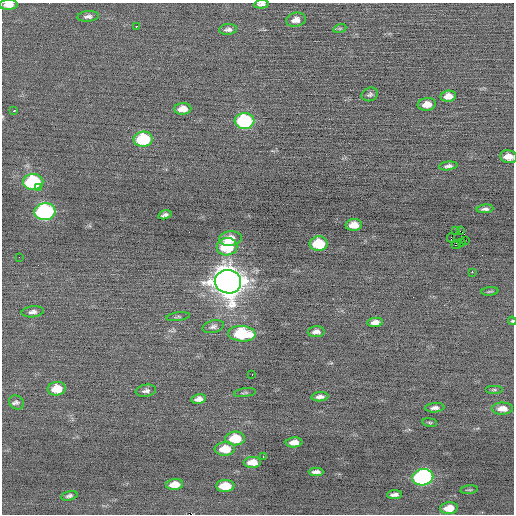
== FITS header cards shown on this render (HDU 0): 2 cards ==
NAXIS1  =                  512 / Axis length
NAXIS2  =                  512 / Axis length

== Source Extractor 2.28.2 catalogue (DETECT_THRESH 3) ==
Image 512 x 512 px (HDU 0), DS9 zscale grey, 1 PNG px = 1 image px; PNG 516 x 516 px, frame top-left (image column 1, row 512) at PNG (2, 3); each listed source drawn as its Kron ellipse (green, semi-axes under 4 px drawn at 4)
Background -0.0633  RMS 0.68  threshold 2.03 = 3 sigma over >= 5 px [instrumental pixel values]
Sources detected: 66; all 66 listed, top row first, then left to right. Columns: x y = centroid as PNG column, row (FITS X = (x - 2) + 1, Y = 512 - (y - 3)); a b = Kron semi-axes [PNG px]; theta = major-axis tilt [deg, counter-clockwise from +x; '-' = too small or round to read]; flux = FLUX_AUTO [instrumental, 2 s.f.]
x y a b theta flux
261 4 7 3 5 120
8 5 9 5 1 340
88 16 10 5 5 160
296 20 10 7 12 290
136 26 3 2 - 650
340 28 6 4 19 75
228 29 9 5 6 160
370 94 8 6 22 120
448 96 8 5 7 370
427 104 9 6 7 400
183 109 8 6 2 430
14 111 3 3 - 130
244 121 10 8 4 5300
143 139 9 7 5 3100
508 157 8 6 -13 370
448 166 9 4 7 160
33 182 10 8 2 4600
39 188 2 2 - 120
485 209 8 4 6 140
45 212 10 8 6 8400
165 215 7 3 14 120
354 225 8 6 3 490
456 231 2 2 - 130
460 231 2 2 - 250
451 238 4 2 - 2400
230 239 11 7 7 550
465 240 2 2 - 68
461 243 2 2 - 16
319 244 9 7 3 1800
456 245 5 3 - 150
227 247 10 8 12 2400
19 257 2 2 - 80
472 272 2 2 - 460
228 282 13 11 -10 81000
490 291 8 3 5 59
33 312 11 5 5 180
178 317 12 3 8 88
512 321 4 3 - 45
375 322 8 4 5 250
213 327 11 6 15 160
316 332 8 5 3 200
242 334 14 7 -4 2700
252 374 3 2 - 150
57 389 9 6 7 920
494 390 9 4 0 66
146 391 10 6 9 140
245 393 11 3 7 73
320 397 8 4 5 200
199 399 7 5 8 240
17 402 8 6 -35 130
435 408 10 4 4 190
502 409 10 6 0 390
430 422 7 4 -8 58
235 438 10 7 2 1400
294 442 8 5 4 370
225 449 10 6 4 850
263 456 3 2 - 190
252 462 8 5 3 510
316 472 7 4 0 180
423 477 10 8 11 9000
175 485 8 5 6 510
225 486 9 6 1 1100
469 490 8 2 7 58
394 495 7 4 4 210
69 496 8 4 14 130
449 508 9 6 6 690
At the frame edge (FLAGS 8, measured only in part): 4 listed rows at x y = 261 4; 8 5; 508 157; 512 321